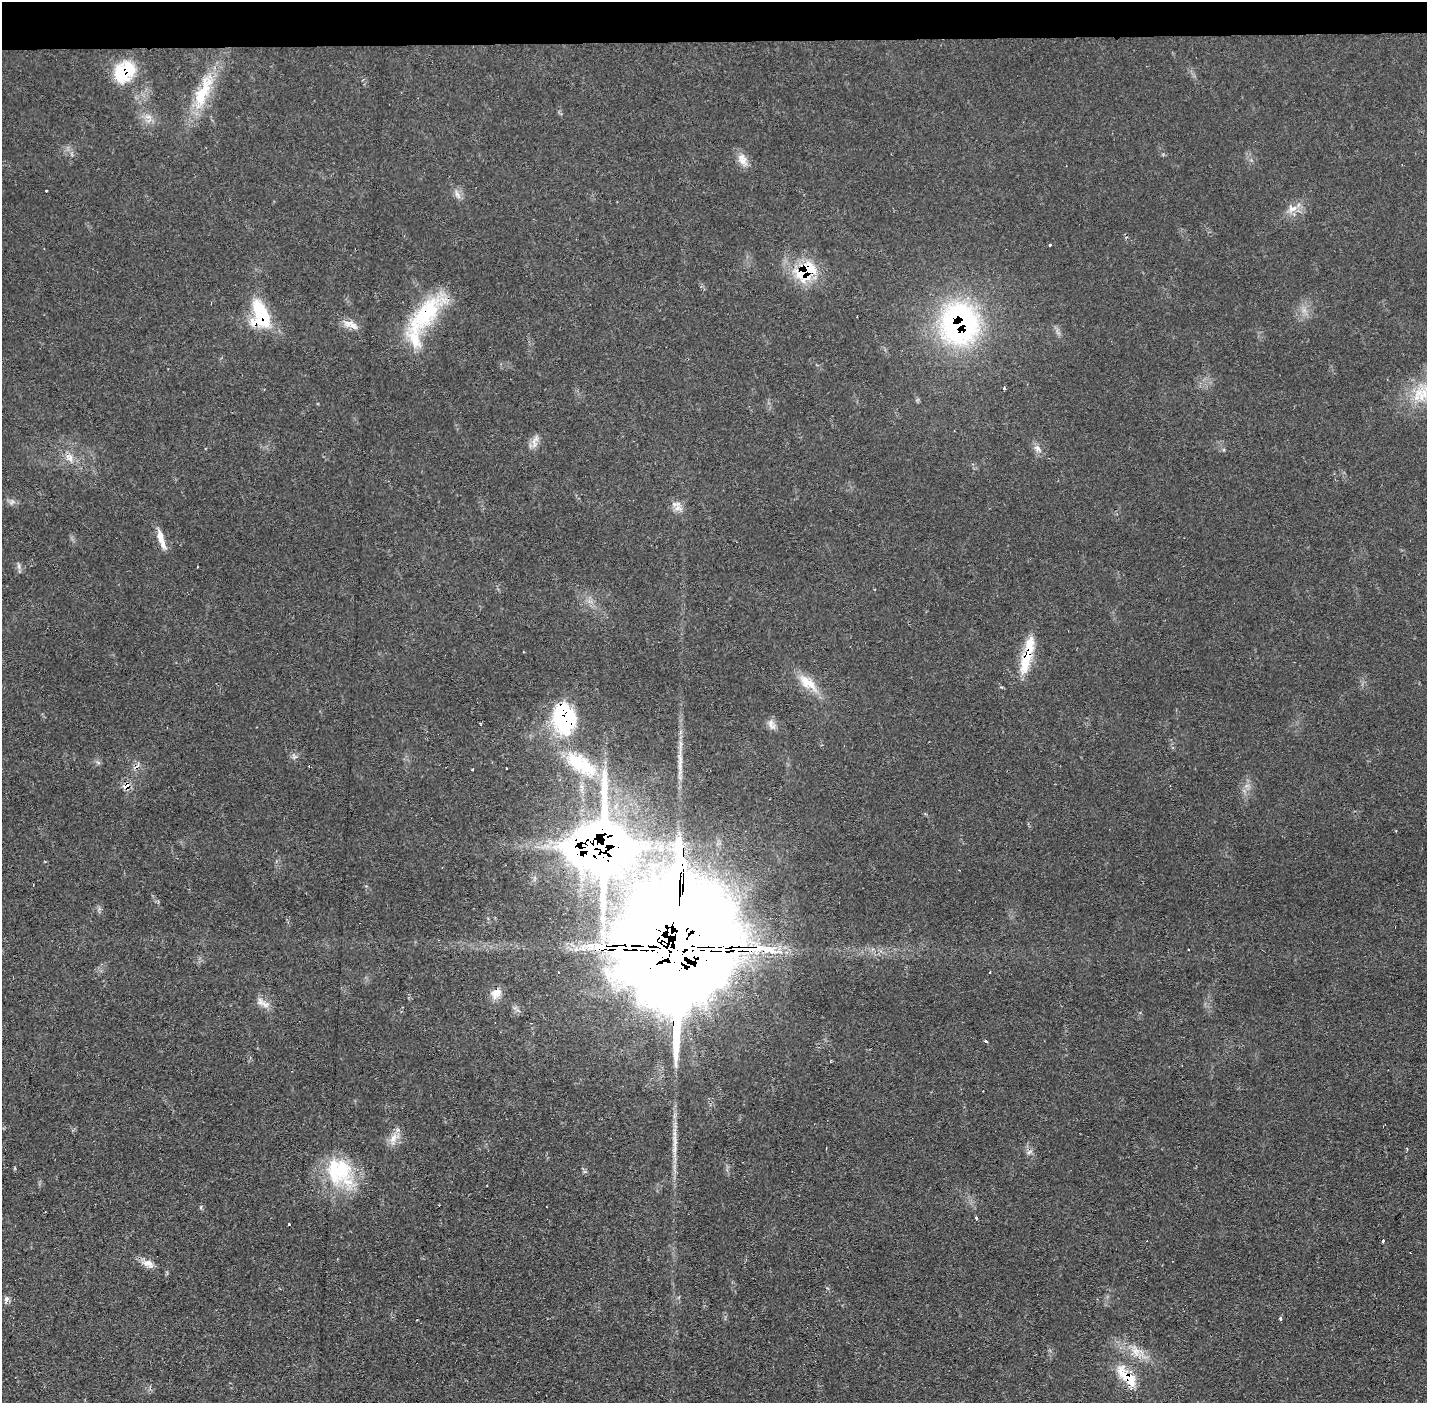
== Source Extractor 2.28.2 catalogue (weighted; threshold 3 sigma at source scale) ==
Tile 2 of 3 x 3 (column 2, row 1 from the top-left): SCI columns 1426-2850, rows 2852-4252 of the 4275 x 4309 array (HDU 1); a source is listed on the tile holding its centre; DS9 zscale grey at full resolution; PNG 1429 x 1405 px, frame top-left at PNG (2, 2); no overlay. Shown black and unused: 3% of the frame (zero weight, under 2 of 3 exposures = <1% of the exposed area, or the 3 px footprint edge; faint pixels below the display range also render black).
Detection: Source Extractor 2.28.2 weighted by HDU 2 'WHT'; one run over the whole footprint, this tile lists its part. Background 0.0702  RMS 0.0062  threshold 0.0277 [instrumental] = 3 sigma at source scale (4.5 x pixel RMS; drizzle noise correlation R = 1.50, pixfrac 1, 0.05/0.05 arcsec/px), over >= 5 px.
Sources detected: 58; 6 cosmic-ray / hot-pixel residue — not listed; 2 inside a brighter listed object's ellipse — not listed separately; the other 50 listed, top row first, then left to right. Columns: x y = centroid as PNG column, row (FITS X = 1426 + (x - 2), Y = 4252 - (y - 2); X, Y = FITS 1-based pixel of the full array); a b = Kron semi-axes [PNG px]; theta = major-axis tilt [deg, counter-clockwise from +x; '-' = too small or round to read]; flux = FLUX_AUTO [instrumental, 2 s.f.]
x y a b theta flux
124 71 27 20 49 27
203 91 56 16 67 31
149 117 11 6 -38 3.5
743 161 16 12 -47 6.1
457 195 15 5 -62 3
1292 209 14 9 20 5.8
1050 244 3 3 - 2.9
805 271 26 18 34 35
260 314 31 18 -74 38
424 315 63 23 52 53
351 324 22 9 -23 5.9
959 324 46 43 78 140
1004 388 3 3 - 1
1421 397 32 20 -38 21
535 440 17 5 51 3.7
1037 448 10 7 -28 3
69 458 14 9 -57 5.2
678 507 16 8 78 4.5
161 539 27 7 -72 7.5
19 566 9 4 -82 1.7
197 567 2 2 - 0.6
1027 657 55 10 75 23
808 683 31 12 -37 14
564 717 34 25 -77 68
771 724 15 8 -65 3.7
581 764 47 21 -34 45
473 769 3 3 - 1.2
126 786 12 8 44 4.7
604 845 21 13 89 2300
582 849 27 26 - 170
590 946 14 11 29 7.1
767 949 38 11 -15 18
1189 949 3 3 - 1.2
678 953 84 21 86 39000
990 972 3 2 - 0.74
496 993 15 11 38 6.2
265 1004 16 9 -28 4.8
986 1041 3 3 - 4.1
394 1138 16 9 44 6.2
826 1148 3 2 - 0.43
338 1170 35 35 - 45
439 1205 2 2 - 0.41
976 1218 3 3 - 1.1
289 1225 3 3 - 2.6
1383 1241 3 3 - 2.9
148 1264 17 9 -26 5.3
6 1299 7 6 - 2.1
1281 1319 4 3 - 1.1
1135 1351 21 9 -69 7.7
1127 1376 37 13 -47 18
Overlapping masked pixels (flux is a lower limit): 14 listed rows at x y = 124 71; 805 271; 260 314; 424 315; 959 324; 1027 657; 564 717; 126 786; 604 845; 582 849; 590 946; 767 949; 678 953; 1127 1376
Isophote crosses this tile's border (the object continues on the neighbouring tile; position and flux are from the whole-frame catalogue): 1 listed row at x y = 1421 397